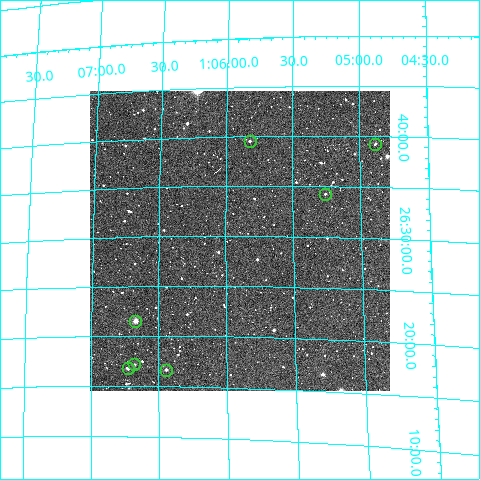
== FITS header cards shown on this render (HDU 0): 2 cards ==
NAXIS1  =                  300
NAXIS2  =                  300

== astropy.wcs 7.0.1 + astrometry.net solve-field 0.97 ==
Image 300 x 300 px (HDU 0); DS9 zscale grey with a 90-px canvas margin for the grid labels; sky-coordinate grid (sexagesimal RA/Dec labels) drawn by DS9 from the SOLVED WCS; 7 Tycho-2 reference stars matched to detected sources circled (green)
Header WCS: RA---TAN/DEC--TAN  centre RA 01:05:54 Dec +26:30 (16.47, +26.49 deg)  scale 6 arcsec/px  FOV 30.0' x 30.0'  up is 0 deg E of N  parity normal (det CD < 0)
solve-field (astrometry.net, Tycho-2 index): VERIFIED the header's WCS against the Tycho-2 star catalogue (verified at 2 index scales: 4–7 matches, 0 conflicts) and refined it, rather than solving blind
Solved WCS: RA---TAN-SIP/DEC--TAN-SIP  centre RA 01:05:54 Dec +26:30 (16.47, +26.49 deg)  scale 5.99 arcsec/px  FOV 30.0' x 29.9'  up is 0 deg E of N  parity normal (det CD < 0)
The solver's refit moves the header's centre by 3.5 arcsec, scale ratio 0.9984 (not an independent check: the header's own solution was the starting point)
Tycho-2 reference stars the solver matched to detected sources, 7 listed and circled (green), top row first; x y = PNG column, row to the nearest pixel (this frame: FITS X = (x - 94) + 1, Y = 300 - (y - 91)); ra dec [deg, ICRS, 3 dp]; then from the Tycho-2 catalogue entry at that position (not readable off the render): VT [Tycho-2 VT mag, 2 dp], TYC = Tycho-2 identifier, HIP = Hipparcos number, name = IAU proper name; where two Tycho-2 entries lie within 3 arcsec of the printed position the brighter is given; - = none
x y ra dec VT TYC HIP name
254 141 16.455 +26.659 12.29 1743-1205-1 - -
379 144 16.221 +26.654 12.24 1743-1299-1 - -
329 194 16.315 +26.570 12.21 1743-1471-1 - -
139 321 16.667 +26.359 9.96 1743-1777-1 - -
138 364 16.670 +26.286 11.79 1743-2021-1 - -
132 368 16.682 +26.279 12.77 1743-2085-1 - -
170 370 16.611 +26.277 11.71 1743-2129-1 - -